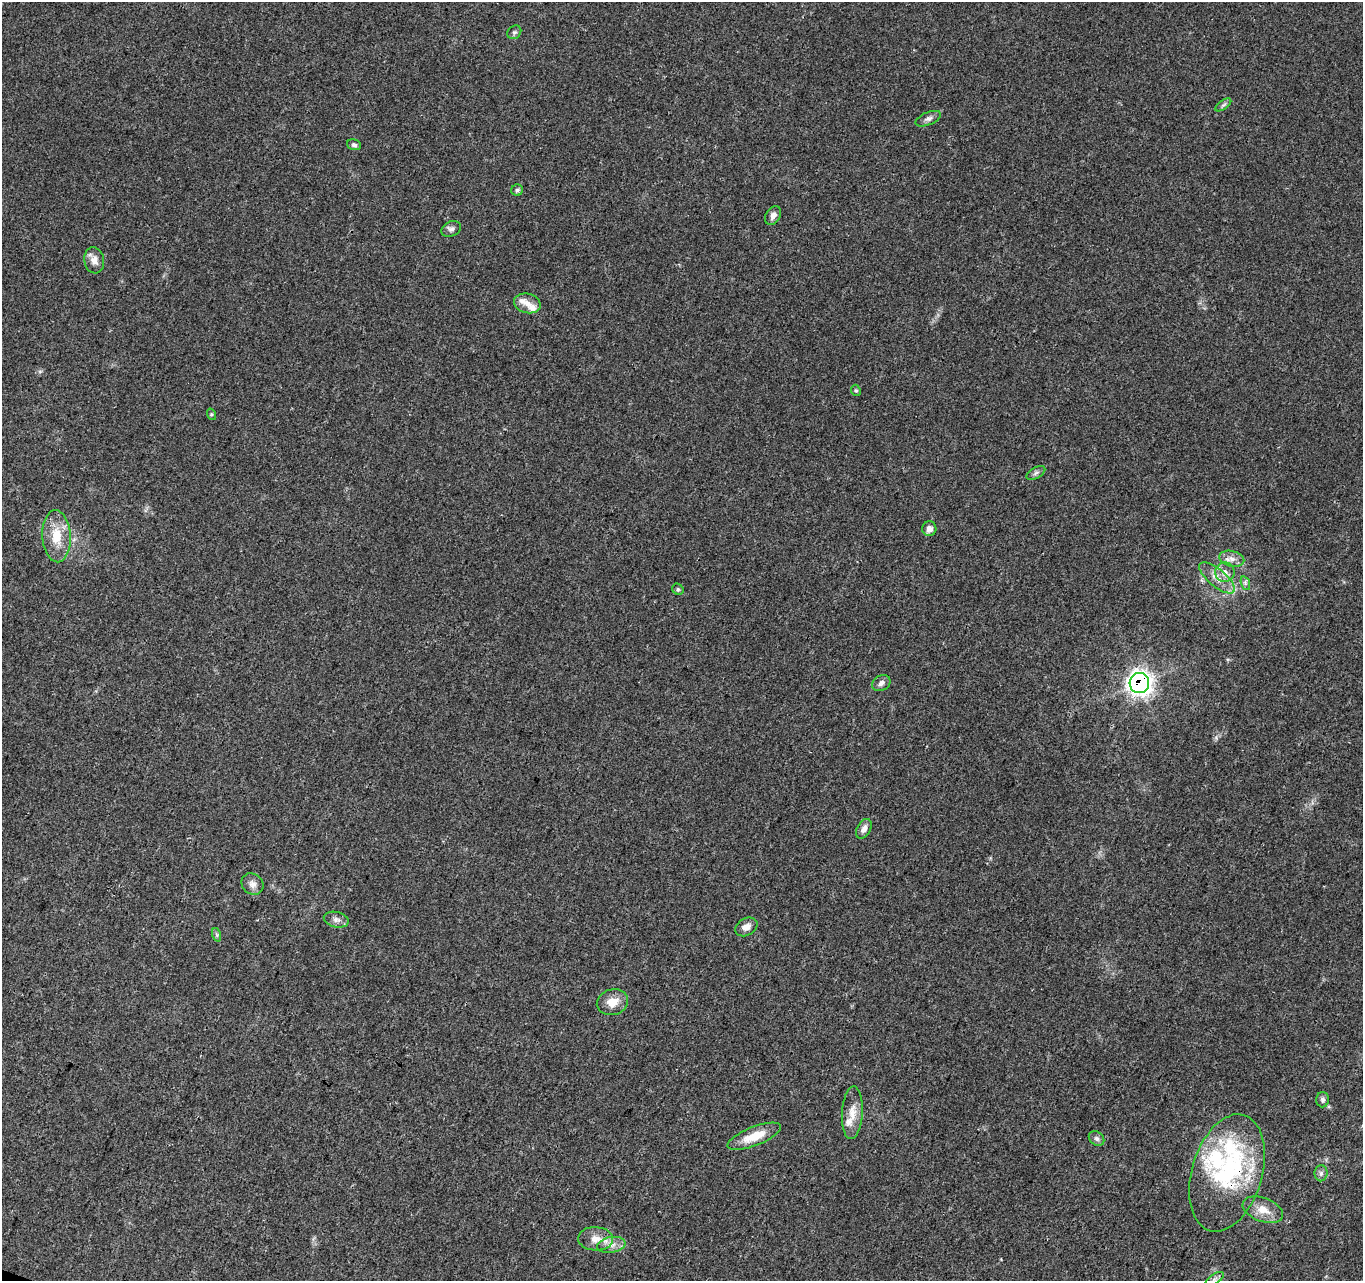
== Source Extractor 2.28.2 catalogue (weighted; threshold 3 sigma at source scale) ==
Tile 7 of 4 x 4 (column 3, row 2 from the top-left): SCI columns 2796-4156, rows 2891-4169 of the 5588 x 5718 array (HDU 1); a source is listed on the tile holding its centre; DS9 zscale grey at full resolution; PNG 1365 x 1283 px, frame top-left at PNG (2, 2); each listed source drawn as its Kron ellipse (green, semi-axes under 4 px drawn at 4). Shown black and unused: <1% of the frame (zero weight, under 3 of 4 exposures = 6% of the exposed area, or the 3 px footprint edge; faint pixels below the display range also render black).
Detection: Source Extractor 2.28.2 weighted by HDU 2 'WHT'; one run over the whole footprint, this tile lists its part. Background 0.0374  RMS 0.0038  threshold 0.0173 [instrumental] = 3 sigma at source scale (4.5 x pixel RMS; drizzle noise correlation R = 1.50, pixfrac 1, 0.0396/0.0396 arcsec/px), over >= 5 px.
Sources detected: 45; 2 inside a brighter object's white glare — neither listed nor drawn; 6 inside a brighter listed object's ellipse — not listed separately; the other 37 listed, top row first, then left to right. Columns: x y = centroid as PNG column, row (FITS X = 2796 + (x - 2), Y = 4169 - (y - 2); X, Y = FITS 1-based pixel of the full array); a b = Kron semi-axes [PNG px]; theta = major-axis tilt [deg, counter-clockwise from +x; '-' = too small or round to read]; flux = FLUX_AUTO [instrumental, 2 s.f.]
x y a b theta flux
514 32 7 6 - 0.8
1223 105 9 4 35 0.82
928 119 13 6 23 1.6
354 145 7 5 -19 0.93
517 190 6 5 - 0.79
773 216 10 7 57 1.7
451 229 10 7 26 1.4
94 260 13 10 -81 3.1
527 303 13 9 -14 2.8
856 390 6 4 -67 0.56
211 414 6 4 -72 0.46
1036 473 10 5 30 1.1
929 529 7 7 - 2
56 536 26 14 -87 10
1232 559 12 7 -13 2.6
1225 572 10 9 - 2.5
1217 578 22 8 -40 4.8
1245 583 7 4 -72 0.86
678 589 6 5 - 0.65
881 683 10 7 31 1.6
1139 683 10 10 - 220
864 829 11 7 60 2
252 884 11 10 - 2.3
336 920 12 7 -13 1.9
746 927 12 8 29 2.7
217 935 7 4 -71 0.72
612 1002 16 13 17 5.1
1323 1100 7 6 - 1.2
852 1113 26 10 86 5.2
754 1136 28 9 22 8.1
1097 1138 8 6 -43 1.2
1227 1173 60 35 73 45
1321 1173 8 6 89 1.2
1263 1210 21 12 -20 5.6
595 1239 17 11 -3 4.7
611 1245 14 8 9 3
1215 1279 10 5 35 1.3
Overlapping masked pixels (flux is a lower limit): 2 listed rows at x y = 1139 683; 1227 1173